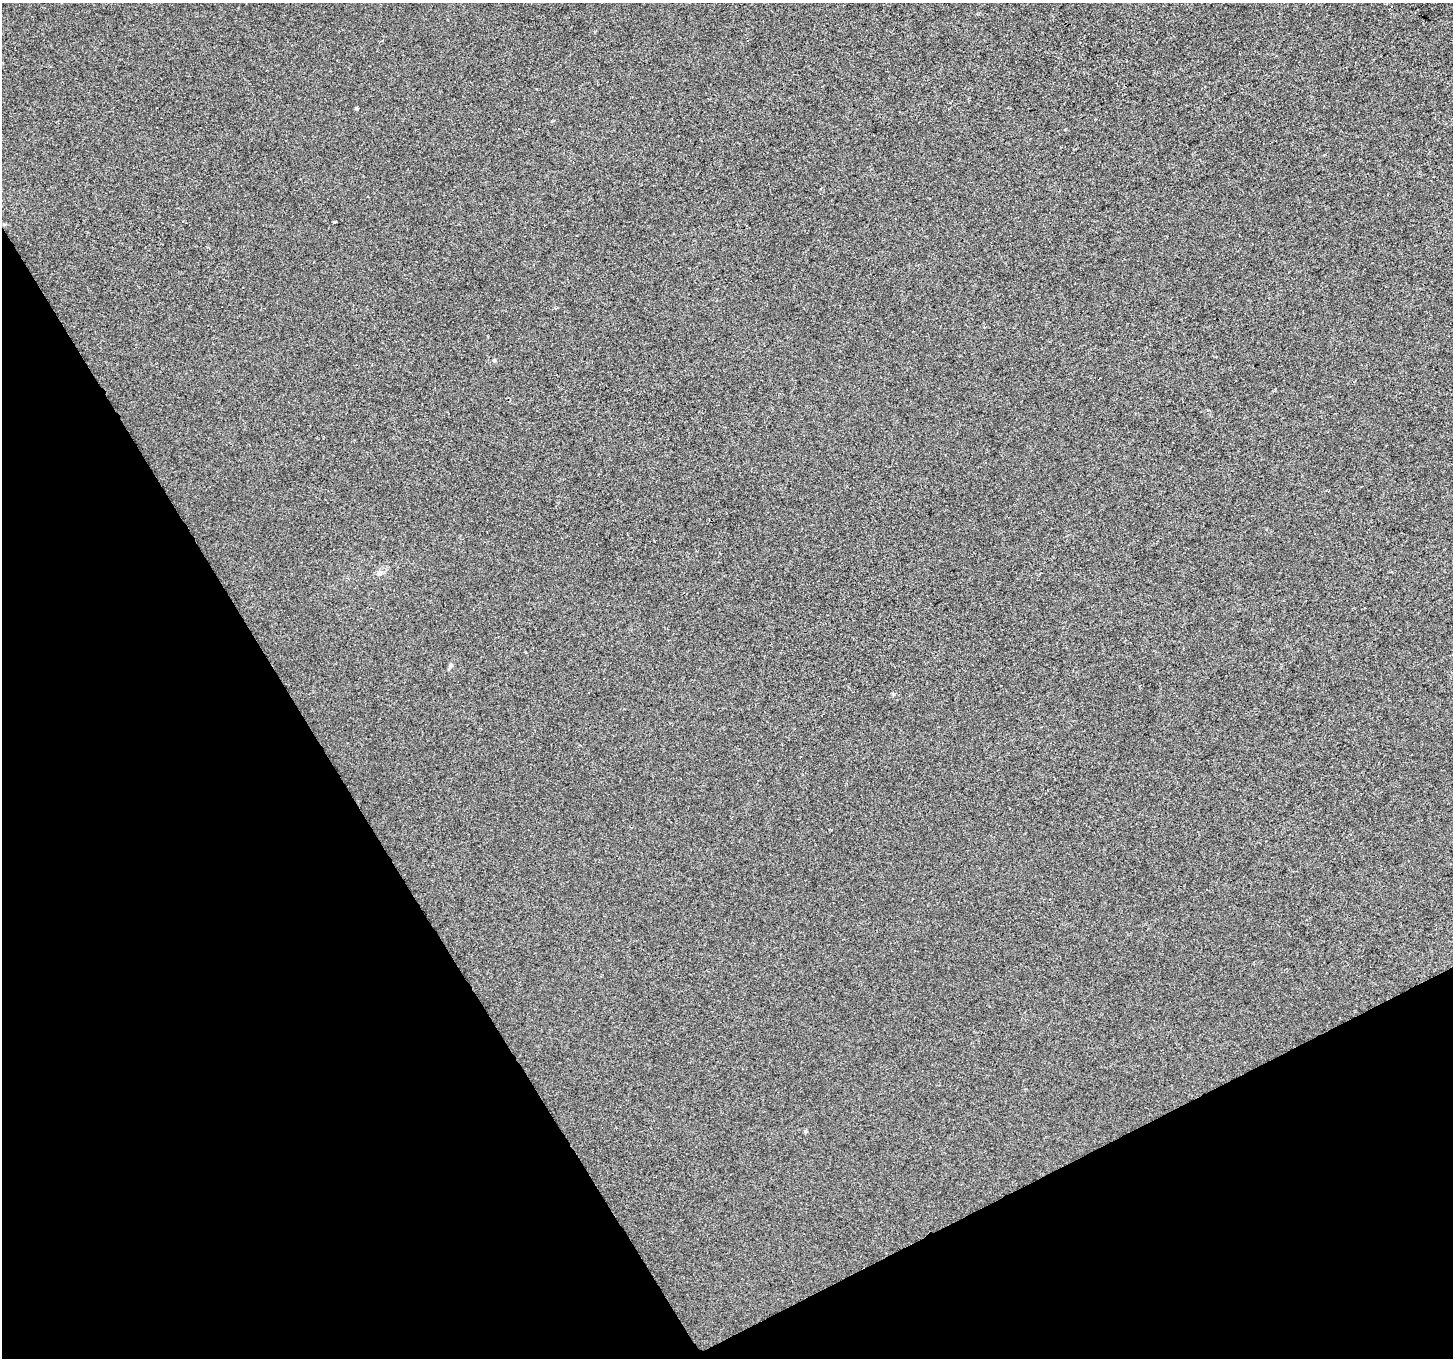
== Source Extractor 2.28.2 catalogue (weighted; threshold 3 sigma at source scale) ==
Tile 14 of 4 x 4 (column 2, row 4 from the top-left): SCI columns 1454-2904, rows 167-1522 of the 5807 x 5697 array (HDU 1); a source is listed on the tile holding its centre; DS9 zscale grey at full resolution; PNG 1455 x 1360 px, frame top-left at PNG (2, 3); no overlay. Shown black and unused: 28% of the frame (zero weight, under 2 of 3 exposures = <1% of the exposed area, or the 3 px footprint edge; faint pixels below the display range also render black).
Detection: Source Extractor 2.28.2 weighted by HDU 2 'WHT'; one run over the whole footprint, this tile lists its part. Background -2.33e-04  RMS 0.0055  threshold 0.0249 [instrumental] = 3 sigma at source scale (4.5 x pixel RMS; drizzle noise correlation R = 1.50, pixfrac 1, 0.0396/0.0396 arcsec/px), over >= 5 px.
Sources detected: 5; all 5 listed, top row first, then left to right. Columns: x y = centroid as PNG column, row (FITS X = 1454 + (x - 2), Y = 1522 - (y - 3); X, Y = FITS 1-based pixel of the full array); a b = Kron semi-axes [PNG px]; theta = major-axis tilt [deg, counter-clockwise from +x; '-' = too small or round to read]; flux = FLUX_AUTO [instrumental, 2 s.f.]
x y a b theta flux
357 109 4 3 - 0.94
334 222 3 2 - 1.5
379 572 7 5 0 1.3
450 665 6 5 - 1.3
805 1131 6 4 -90 0.68